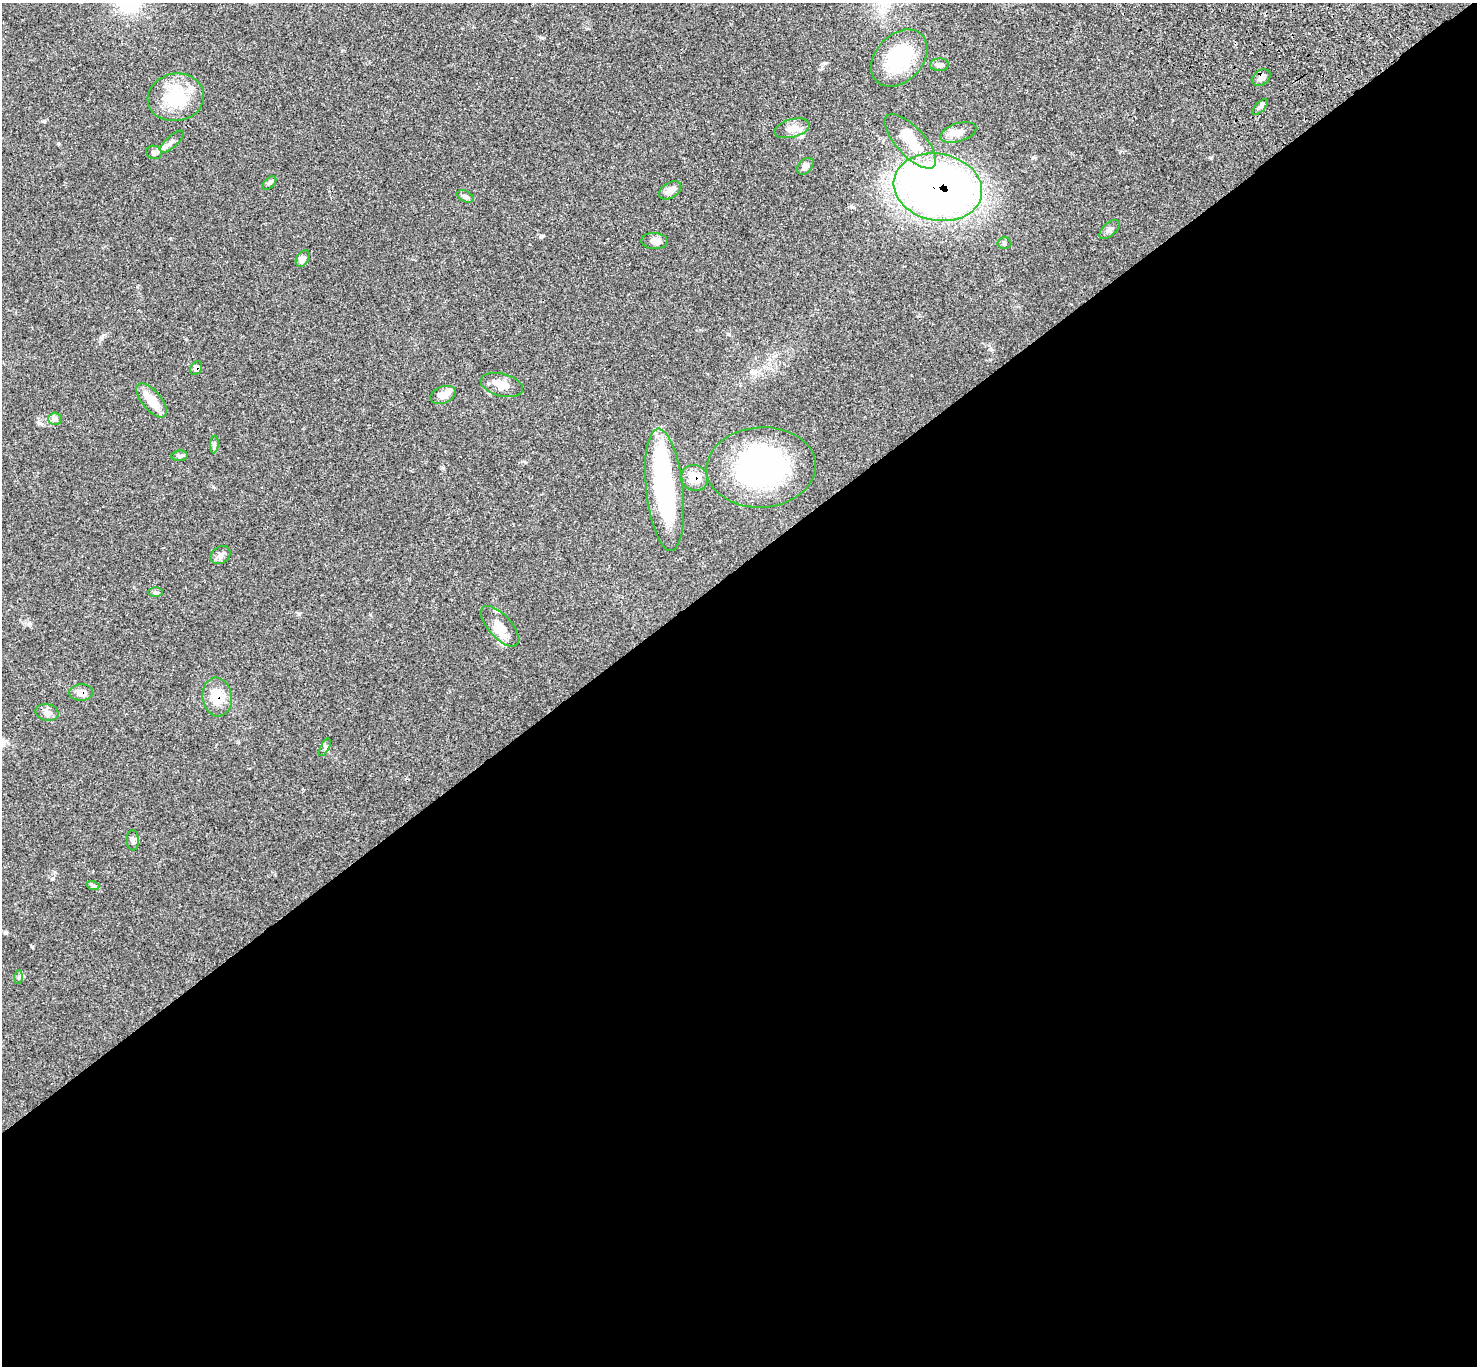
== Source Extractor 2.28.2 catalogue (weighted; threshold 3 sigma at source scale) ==
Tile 15 of 4 x 4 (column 3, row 4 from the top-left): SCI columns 3049-4523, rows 242-1605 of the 6102 x 6074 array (HDU 1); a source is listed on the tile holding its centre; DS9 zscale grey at full resolution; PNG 1479 x 1368 px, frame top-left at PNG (2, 3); each listed source drawn as its Kron ellipse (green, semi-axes under 4 px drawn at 4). Shown black and unused: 59% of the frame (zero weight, under 3 of 4 exposures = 6% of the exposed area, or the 3 px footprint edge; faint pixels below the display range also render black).
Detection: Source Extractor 2.28.2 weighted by HDU 2 'WHT'; one run over the whole footprint, this tile lists its part. Background 0.0683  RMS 0.0056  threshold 0.025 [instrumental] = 3 sigma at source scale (4.5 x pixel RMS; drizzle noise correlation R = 1.50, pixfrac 1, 0.05/0.05 arcsec/px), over >= 5 px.
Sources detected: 42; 2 inside a brighter object's white glare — neither listed nor drawn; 1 inside a brighter listed object's ellipse — not listed separately; the other 39 listed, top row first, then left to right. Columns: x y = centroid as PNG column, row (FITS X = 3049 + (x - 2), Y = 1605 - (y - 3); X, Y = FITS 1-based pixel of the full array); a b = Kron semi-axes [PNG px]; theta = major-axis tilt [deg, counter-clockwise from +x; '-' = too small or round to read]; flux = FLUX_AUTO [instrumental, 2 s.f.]
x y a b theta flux
899 58 32 23 46 31
939 65 9 6 5 1.7
1261 78 10 7 33 2.4
176 97 28 23 10 26
1260 107 10 4 45 1.3
792 128 18 9 15 4.6
958 132 18 9 18 4.8
910 141 34 14 -47 17
172 142 15 5 43 2.2
154 152 8 6 -20 1.5
805 166 10 6 47 2.1
269 183 8 5 46 1.1
938 187 44 33 -12 330
670 190 12 7 32 4.3
465 196 9 5 -27 1.5
1109 229 12 6 42 2
654 241 13 8 -3 2.6
1004 243 7 5 -3 1.1
303 259 9 6 58 3
196 368 7 5 63 2
502 385 21 11 -14 6.3
443 395 13 8 21 4.7
152 401 20 9 -50 9.6
55 419 6 6 - 1.4
214 444 9 3 85 1.1
179 456 8 5 6 1
761 467 55 40 4 96
694 478 14 12 -27 8.2
665 490 61 18 -84 72
221 555 11 8 34 2.5
155 592 7 4 0 1.1
500 626 25 11 -48 8.1
81 692 12 8 4 3.7
217 697 19 14 -83 11
47 712 11 8 -13 2.7
325 747 9 3 61 0.99
133 840 10 6 -87 1.8
93 886 6 4 -18 0.78
19 977 7 4 88 1
Overlapping masked pixels (flux is a lower limit): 5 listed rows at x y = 938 187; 196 368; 694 478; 81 692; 217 697
Unlisted compact peaks at least as high as the median listed source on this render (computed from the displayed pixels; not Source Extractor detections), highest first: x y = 1211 158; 32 947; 541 236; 44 121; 299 614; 53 878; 728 334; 825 63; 443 468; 58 143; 542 38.